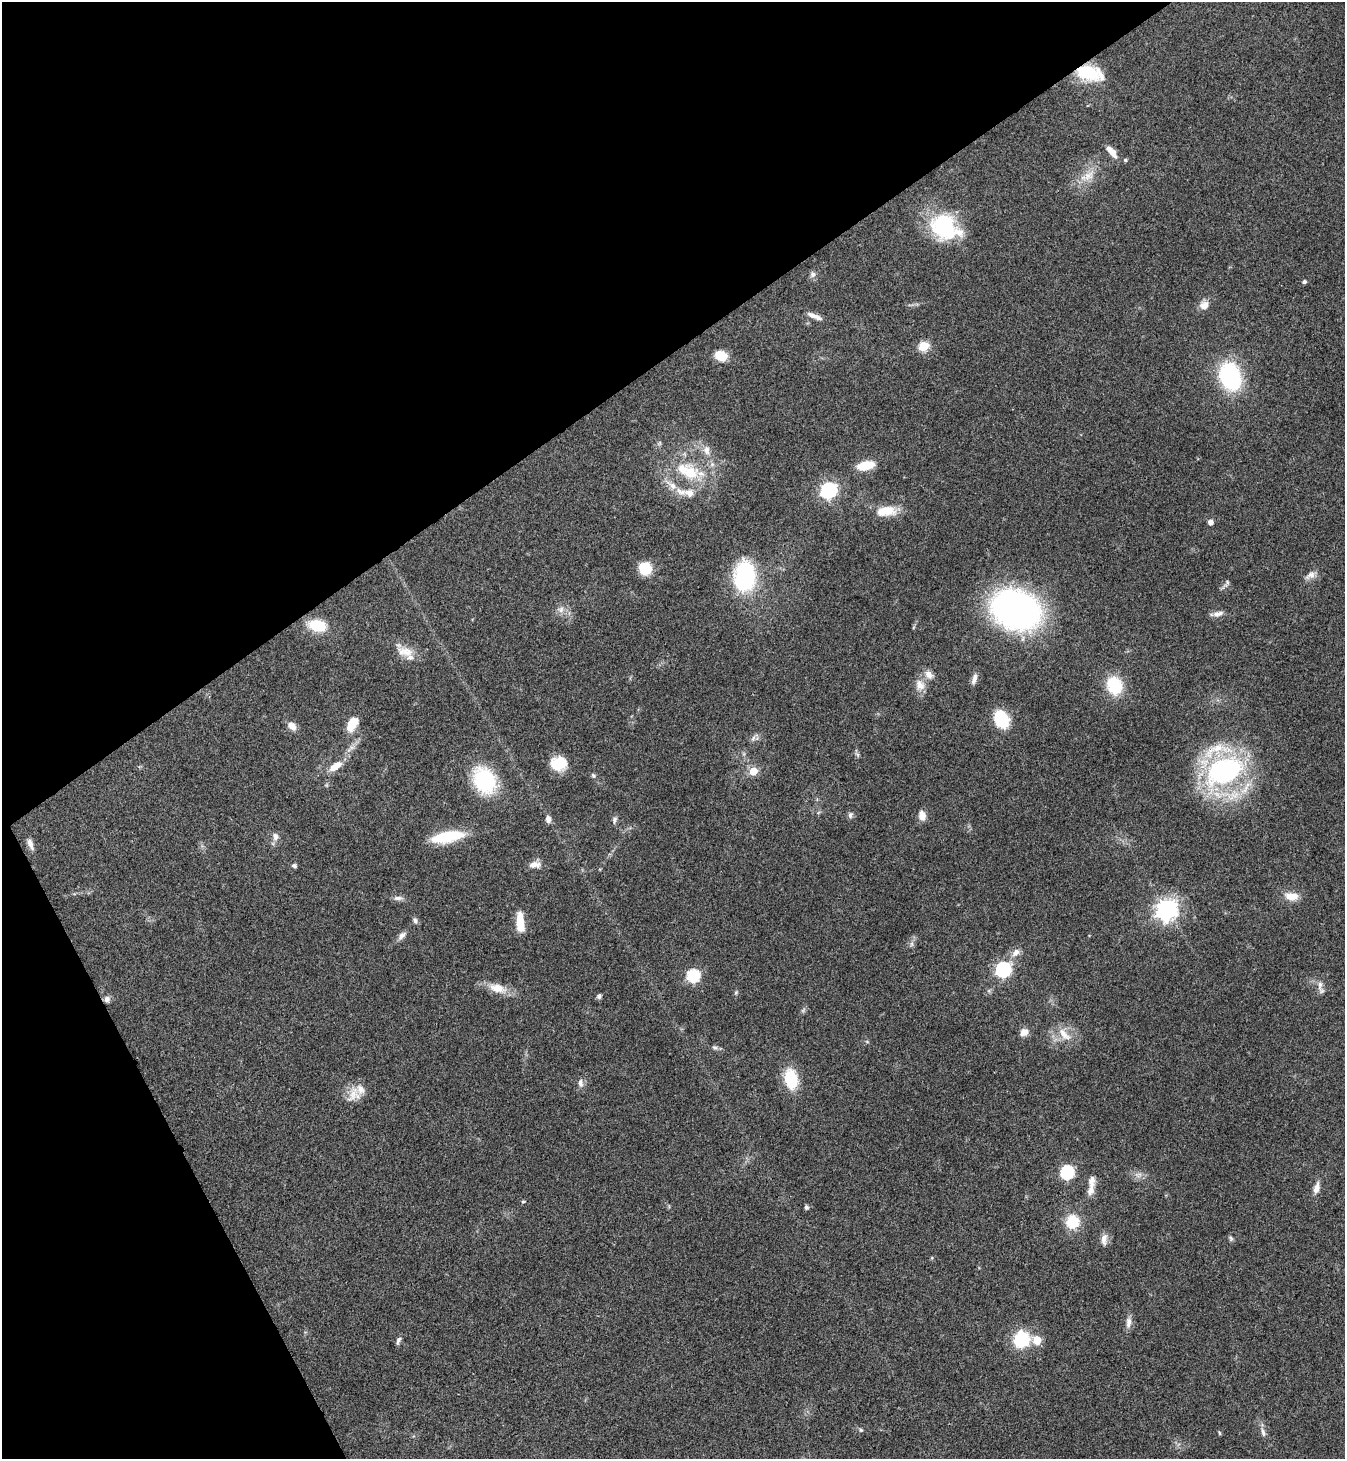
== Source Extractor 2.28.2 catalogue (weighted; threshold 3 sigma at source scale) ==
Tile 5 of 4 x 4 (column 1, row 2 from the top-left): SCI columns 296-1638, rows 2915-4371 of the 5825 x 5833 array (HDU 1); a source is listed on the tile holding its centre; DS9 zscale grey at full resolution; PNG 1347 x 1461 px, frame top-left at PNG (2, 2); no overlay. Shown black and unused: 30% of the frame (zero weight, under 3 of 4 exposures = <1% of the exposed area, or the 3 px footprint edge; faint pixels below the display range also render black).
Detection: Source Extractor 2.28.2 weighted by HDU 2 'WHT'; one run over the whole footprint, this tile lists its part. Background 0.062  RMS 0.0053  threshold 0.024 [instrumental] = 3 sigma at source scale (4.5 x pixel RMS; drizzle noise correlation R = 1.50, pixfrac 1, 0.05/0.05 arcsec/px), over >= 5 px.
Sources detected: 106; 1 too faint to see at this stretch — not listed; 9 inside a brighter listed object's ellipse — not listed separately; the other 96 listed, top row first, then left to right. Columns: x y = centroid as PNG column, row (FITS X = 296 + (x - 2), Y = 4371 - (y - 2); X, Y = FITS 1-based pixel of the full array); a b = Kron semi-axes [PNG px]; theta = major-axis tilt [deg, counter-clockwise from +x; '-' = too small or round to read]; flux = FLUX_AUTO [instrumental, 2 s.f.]
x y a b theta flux
1088 73 24 12 -15 33
1112 152 17 7 -50 5.4
1125 160 5 4 - 0.99
1088 176 22 12 45 8.9
944 227 34 26 -31 47
813 274 8 8 - 2
1304 282 4 4 - 1.3
1204 305 12 11 - 4.5
811 315 13 7 -21 2.6
923 346 6 5 - 31
721 356 11 8 -17 13
1230 376 28 20 -72 58
659 443 7 5 46 1.1
707 450 15 9 -74 4.8
866 465 17 8 11 14
690 473 26 21 -68 22
672 485 22 9 -40 6.8
829 490 7 6 - 170
886 511 26 11 6 13
1210 522 5 5 - 3
645 568 13 13 - 13
1310 575 18 8 32 3.5
745 577 26 19 88 61
1227 582 8 5 -72 1.1
561 609 11 10 - 3.6
1016 610 36 27 -18 240
1218 614 15 7 12 3
317 626 19 12 -10 17
914 627 6 4 70 0.64
405 652 25 13 -16 8.6
974 679 15 6 74 3
920 685 17 14 -71 6
1114 685 18 15 -72 25
1001 719 13 10 -61 33
352 724 17 10 61 10
292 726 12 8 -46 3.9
754 738 15 5 45 2.1
351 748 19 6 39 3.6
1217 750 52 21 13 25
857 754 9 4 -54 1
558 763 16 14 2 14
335 766 19 8 35 7.5
753 771 6 6 - 12
1224 771 33 21 28 110
593 775 7 6 - 1.1
484 780 26 20 -59 45
1247 785 28 8 49 9.8
850 815 9 6 84 1.5
922 815 12 8 -77 4.2
548 819 8 6 -85 2.8
614 820 10 6 83 1.6
447 836 28 9 11 35
275 837 9 8 - 2.9
30 844 15 6 -69 3.1
535 864 14 9 14 4.3
294 866 6 5 - 1.2
1291 896 18 10 -7 7
398 898 14 5 0 2.3
1166 910 8 7 - 400
415 920 8 6 -60 1.7
520 922 22 8 -86 11
402 936 12 7 47 2.7
911 944 7 4 90 1.2
1016 953 15 9 43 4.2
1003 969 7 6 - 130
693 976 6 6 - 66
1320 985 17 6 87 2.9
497 988 27 12 -18 9.1
736 993 7 5 63 0.93
599 996 6 5 - 1.4
107 999 8 7 - 2.2
803 1010 8 6 68 1.2
1024 1032 11 8 30 4.1
1064 1034 25 11 -45 8.7
867 1042 6 3 -19 0.66
715 1047 9 6 -15 1.4
791 1079 22 13 -79 23
581 1083 13 7 -84 2.6
354 1094 22 18 66 8.3
1067 1172 6 6 - 84
1138 1175 11 8 1 3.2
1317 1188 16 7 75 3.8
1091 1190 16 9 70 4.2
523 1202 5 4 - 0.72
806 1207 6 5 - 1.2
1073 1222 14 13 - 16
1231 1238 8 5 -69 1.1
1104 1239 16 8 84 3.6
932 1258 5 4 - 0.61
1128 1322 16 7 84 3.4
1021 1339 13 13 - 32
1037 1340 6 5 - 14
398 1341 11 5 66 1.5
861 1430 6 5 - 0.97
1263 1432 15 6 -73 2.6
1219 1433 6 4 -63 0.66
Overlapping masked pixels (flux is a lower limit): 1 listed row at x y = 1088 73